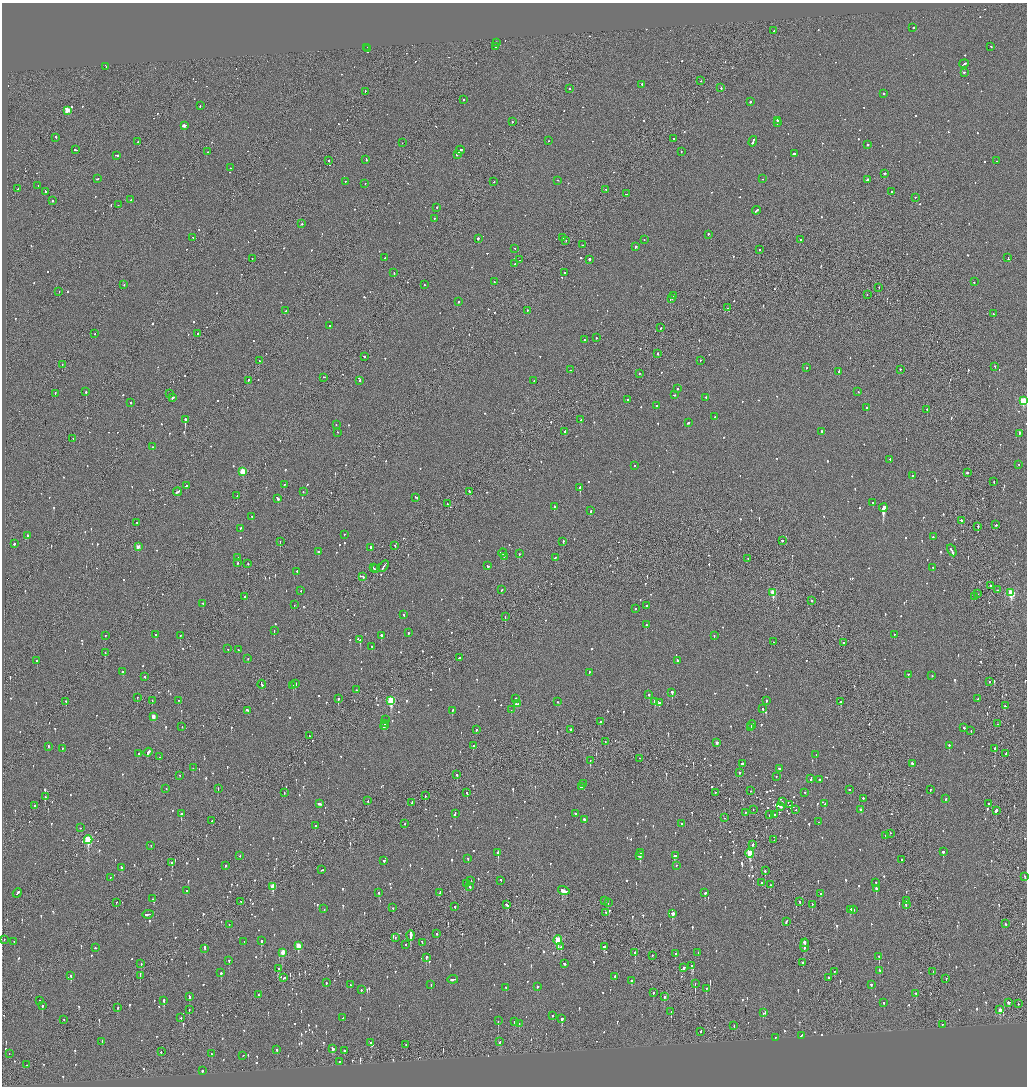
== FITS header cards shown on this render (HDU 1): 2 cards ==
NAXIS1  =                 2050
NAXIS2  =                 2168

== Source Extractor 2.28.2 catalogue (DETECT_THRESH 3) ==
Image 2050 x 2168 px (HDU 1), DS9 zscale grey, zoomed out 1/2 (1 PNG px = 2 x 2 image px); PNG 1029 x 1088 px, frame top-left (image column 2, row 2168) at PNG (2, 3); each listed source drawn as its Kron ellipse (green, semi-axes under 4 px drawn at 4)
Background -0.0849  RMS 0.095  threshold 0.286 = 3 sigma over >= 5 px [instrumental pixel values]
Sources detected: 1422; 93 cannot appear on this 1/2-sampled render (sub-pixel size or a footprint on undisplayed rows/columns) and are neither listed nor drawn; of the other 1329, the 500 brightest by FLUX_AUTO listed and drawn (829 fainter detections omitted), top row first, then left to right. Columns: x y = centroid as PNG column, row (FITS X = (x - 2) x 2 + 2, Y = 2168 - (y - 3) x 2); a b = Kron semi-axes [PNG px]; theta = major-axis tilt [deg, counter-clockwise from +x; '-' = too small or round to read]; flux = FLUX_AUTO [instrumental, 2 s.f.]
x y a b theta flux
913 28 2 2 - 310
774 31 2 2 - 56
496 43 2 1 - 59
495 47 3 1 - 73
991 47 2 2 - 56
367 48 2 2 - 210
368 49 2 2 - 330
964 64 5 2 - 200
106 67 3 2 - 190
964 73 2 2 - 180
701 81 2 2 - 52
642 85 2 2 - 110
721 88 2 2 - 140
569 89 2 2 - 66
365 92 2 1 - 60
883 94 2 2 - 81
463 100 2 2 - 58
750 102 2 2 - 130
200 106 2 2 - 110
67 111 3 3 - 420
777 121 3 2 - 120
512 122 2 2 - 55
777 123 2 2 - 120
184 126 3 2 - 3100
56 138 3 2 - 140
674 139 2 2 - 66
548 141 2 2 - 69
138 142 2 2 - 160
753 142 5 2 - 320
402 143 2 1 - 56
867 145 2 2 - 170
75 150 3 2 - 140
460 151 4 2 - 360
207 152 2 2 - 56
681 152 2 2 - 61
794 154 2 2 - 600
457 155 3 2 - 230
116 156 3 2 - 110
366 160 3 2 - 130
329 161 2 1 - 53
997 161 2 2 - 58
230 168 2 1 - 57
884 174 2 2 - 140
97 179 2 2 - 72
762 179 2 2 - 55
868 180 4 2 - 260
558 181 2 1 - 59
346 182 2 2 - 67
494 182 2 1 - 140
365 184 2 2 - 54
38 186 3 1 - 62
17 189 2 2 - 69
606 190 2 1 - 77
45 192 3 2 - 69
891 192 2 2 - 90
626 194 2 2 - 59
915 198 2 1 - 53
131 200 2 2 - 75
53 201 2 2 - 180
118 205 2 2 - 90
437 208 2 2 - 320
756 211 4 2 - 140
434 219 2 1 - 89
302 224 2 2 - 100
708 235 2 2 - 160
193 238 3 2 - 120
563 238 2 1 - 120
478 239 2 2 - 370
644 240 2 1 - 69
800 240 2 2 - 52
566 241 2 2 - 80
583 245 2 2 - 83
636 247 2 2 - 98
515 249 2 2 - 56
759 250 2 2 - 94
385 258 2 2 - 140
1008 258 4 2 - 300
252 259 2 1 - 74
519 260 2 1 - 79
589 260 2 2 - 230
515 264 2 2 - 310
394 273 3 2 - 90
564 273 2 2 - 77
494 282 3 2 - 74
974 282 2 2 - 81
124 285 2 2 - 58
424 285 2 2 - 53
879 288 2 2 - 67
59 292 2 1 - 81
867 295 2 1 - 120
674 296 2 2 - 270
671 299 3 2 - 290
458 302 2 2 - 110
728 308 2 1 - 59
286 311 4 2 - 150
527 311 2 2 - 57
993 314 2 2 - 140
329 326 2 2 - 260
661 328 2 1 - 130
95 334 2 2 - 77
198 334 2 2 - 140
596 338 2 2 - 110
585 340 2 2 - 150
657 354 2 2 - 110
364 357 2 2 - 65
259 361 2 2 - 80
700 361 2 1 - 200
62 365 2 1 - 95
995 367 2 2 - 55
806 368 2 2 - 96
570 370 2 1 - 64
900 370 2 2 - 99
839 372 4 2 - 380
640 374 2 2 - 150
324 378 2 2 - 73
248 381 2 2 - 170
360 381 2 2 - 55
534 381 2 2 - 81
677 389 2 2 - 87
86 392 2 2 - 400
858 392 2 2 - 56
55 394 3 2 - 60
170 394 2 2 - 61
674 395 2 2 - 59
173 398 3 2 - 250
706 398 2 2 - 69
628 400 2 2 - 96
1023 401 3 3 - 1100
131 403 2 2 - 97
656 406 2 2 - 56
867 408 2 2 - 150
927 410 2 2 - 130
715 417 2 2 - 64
185 420 2 2 - 1900
581 420 2 2 - 63
688 423 2 2 - 140
336 425 2 1 - 69
565 432 3 2 - 96
822 432 2 2 - 100
338 433 2 2 - 55
1019 434 3 2 - 140
73 439 2 1 - 61
153 447 2 2 - 120
890 459 2 2 - 64
1019 465 2 2 - 53
634 466 2 2 - 130
243 472 3 3 - 570
967 473 2 2 - 79
912 476 2 2 - 95
994 482 3 2 - 64
284 485 2 2 - 63
186 486 2 2 - 110
580 488 3 2 - 900
177 492 4 2 - 120
303 492 2 2 - 55
470 492 2 2 - 140
237 496 2 1 - 76
416 498 3 2 - 61
278 499 3 2 - 220
873 503 2 2 - 79
448 504 2 1 - 66
554 507 2 2 - 380
883 508 4 2 - 2800
591 511 3 2 - 97
252 517 2 2 - 55
961 521 2 2 - 260
137 523 2 2 - 57
996 525 2 2 - 71
978 527 3 2 - 220
240 529 3 2 - 75
344 535 2 2 - 55
28 536 2 2 - 210
933 537 2 2 - 59
782 541 2 2 - 57
280 542 2 1 - 62
563 542 3 2 - 92
14 544 2 2 - 79
395 546 2 1 - 330
138 547 3 2 - 200
371 548 3 2 - 150
952 551 6 2 -60 290
318 552 2 2 - 170
502 553 4 2 - 280
519 554 2 2 - 130
504 557 2 2 - 52
237 558 3 2 - 180
555 558 3 2 - 79
748 559 2 2 - 53
238 563 2 2 - 52
248 564 2 2 - 69
488 566 3 2 - 120
384 567 6 1 58 200
373 568 3 1 - 91
933 568 2 2 - 53
375 569 2 2 - 69
297 572 2 2 - 55
363 577 3 2 - 100
990 586 2 2 - 59
502 590 3 2 - 72
997 590 2 2 - 91
301 591 2 1 - 61
773 593 3 3 - 530
1011 593 4 3 - 1200
977 594 2 2 - 58
245 597 2 2 - 70
975 597 2 2 - 250
812 601 2 1 - 88
203 604 2 2 - 69
294 605 2 2 - 56
647 606 2 2 - 110
635 609 2 2 - 81
404 615 2 2 - 58
505 617 2 1 - 62
646 625 2 2 - 93
274 631 2 1 - 64
408 633 2 2 - 130
156 635 2 2 - 180
894 635 2 2 - 58
105 636 2 2 - 67
180 636 2 2 - 180
381 636 2 2 - 170
714 636 2 2 - 53
360 640 2 2 - 300
774 642 2 1 - 130
844 643 2 2 - 220
372 647 2 2 - 69
228 649 2 2 - 76
238 650 2 2 - 59
105 653 2 1 - 98
459 658 3 2 - 89
248 659 2 2 - 120
37 661 2 2 - 87
677 661 3 2 - 110
123 672 2 2 - 130
589 673 2 2 - 79
908 675 2 1 - 270
932 676 2 2 - 63
144 677 2 2 - 52
989 682 2 1 - 66
295 684 3 2 - 130
262 685 4 2 - 150
293 686 2 2 - 81
357 690 2 2 - 72
672 693 3 2 - 360
649 695 2 2 - 70
137 698 2 1 - 71
338 699 2 2 - 260
516 699 2 2 - 72
978 699 2 2 - 59
152 701 2 2 - 59
178 701 2 2 - 120
391 701 4 3 - 1700
766 701 2 2 - 96
66 702 2 1 - 200
558 702 2 2 - 97
655 702 3 2 - 110
841 702 3 2 - 110
659 703 3 2 - 300
517 704 3 2 - 250
1005 706 2 2 - 76
763 709 2 2 - 80
511 710 2 1 - 120
247 711 4 2 - 96
452 711 3 2 - 120
153 717 3 2 - 190
386 720 2 1 - 130
600 722 2 2 - 75
385 724 2 1 - 78
998 724 2 1 - 61
751 725 5 2 - 160
384 726 4 2 - 190
182 727 2 1 - 56
751 728 2 2 - 78
964 728 2 2 - 85
476 730 3 2 - 73
571 730 2 2 - 250
971 731 2 2 - 67
309 736 2 2 - 55
605 742 2 1 - 58
717 743 3 2 - 81
473 746 2 2 - 91
949 746 2 2 - 140
49 747 2 2 - 60
62 749 2 2 - 61
995 749 3 2 - 150
148 753 4 2 - 160
139 754 2 2 - 61
1006 754 2 1 - 76
816 755 2 2 - 52
160 757 2 2 - 80
640 759 2 1 - 65
590 761 2 2 - 55
742 764 2 2 - 370
912 764 3 2 - 130
193 768 2 2 - 74
779 769 2 2 - 110
739 773 2 2 - 74
457 775 3 2 - 130
179 776 2 2 - 52
776 777 2 2 - 55
811 779 3 2 - 160
819 780 2 1 - 100
583 784 2 2 - 420
581 787 2 2 - 260
166 789 2 2 - 150
218 789 2 2 - 60
850 790 2 1 - 72
930 790 3 2 - 74
751 791 2 2 - 64
284 793 2 2 - 59
467 793 3 2 - 62
716 793 2 1 - 190
805 793 2 2 - 58
425 796 2 1 - 78
45 797 3 2 - 60
863 799 2 2 - 220
946 799 3 2 - 66
368 801 3 2 - 86
782 802 4 2 - 110
412 803 3 2 - 130
320 804 4 2 - 210
825 804 2 2 - 65
988 804 2 1 - 79
789 805 2 1 - 52
34 806 2 2 - 170
780 807 4 2 - 180
753 810 2 1 - 55
796 810 2 2 - 55
861 810 3 2 - 73
996 811 3 2 - 1600
745 813 2 1 - 180
181 814 3 2 - 340
455 814 4 2 - 140
576 814 2 1 - 100
770 815 2 1 - 81
775 815 2 1 - 350
725 818 2 1 - 55
584 820 3 2 - 93
211 821 2 2 - 96
819 822 2 1 - 77
405 824 2 2 - 73
682 824 2 2 - 67
315 826 3 2 - 60
80 828 2 2 - 55
890 834 2 1 - 58
885 836 2 1 - 170
88 840 4 3 - 1200
774 840 2 1 - 61
753 845 3 2 - 110
151 846 2 2 - 57
943 852 3 2 - 160
498 853 3 2 - 480
641 853 2 2 - 120
750 854 4 3 - 730
240 856 2 2 - 81
640 856 3 3 - 330
675 856 4 2 - 260
468 859 2 2 - 200
901 860 2 2 - 69
384 861 2 2 - 120
172 863 4 2 - 680
225 866 2 2 - 120
677 866 2 2 - 57
121 868 3 2 - 250
322 870 2 1 - 71
765 871 3 2 - 140
1025 877 2 2 - 62
110 878 2 2 - 55
471 881 2 1 - 58
501 881 2 2 - 69
762 883 2 2 - 82
876 883 2 2 - 98
466 884 3 2 - 240
770 885 2 1 - 150
273 887 4 2 - 330
470 887 2 2 - 66
876 889 3 2 - 260
187 891 2 2 - 86
564 891 6 2 -15 970
17 893 5 2 - 390
379 893 3 2 - 190
440 893 3 1 - 84
705 893 2 2 - 200
820 894 3 2 - 94
153 899 2 2 - 59
604 901 2 2 - 54
906 901 2 2 - 72
241 902 2 1 - 140
800 902 2 2 - 270
116 903 2 2 - 410
608 903 2 1 - 65
507 905 4 2 - 130
812 905 2 1 - 70
906 905 3 2 - 73
455 907 2 2 - 95
393 908 2 2 - 73
324 909 2 2 - 65
850 910 3 2 - 170
854 910 2 2 - 73
606 913 2 1 - 140
672 914 3 2 - 920
148 915 5 2 - 240
786 922 3 2 - 100
1006 924 3 2 - 74
229 925 2 2 - 80
437 934 3 2 - 57
411 936 5 1 - 3700
395 938 2 1 - 64
4 940 2 2 - 53
558 940 4 3 - 1100
261 941 3 2 - 360
14 942 2 2 - 52
244 942 2 2 - 59
422 943 3 2 - 54
804 943 2 2 - 240
405 945 2 1 - 97
298 946 4 3 - 380
805 946 7 2 80 310
561 947 2 2 - 100
604 947 3 2 - 120
95 948 2 2 - 84
204 949 2 2 - 55
283 953 4 2 - 290
635 953 3 2 - 240
698 953 2 2 - 80
675 954 2 2 - 98
652 956 2 2 - 100
879 957 3 2 - 200
426 958 3 2 - 190
229 961 2 2 - 130
803 963 2 2 - 110
141 964 2 2 - 110
564 964 3 2 - 110
692 966 3 3 - 310
684 968 2 2 - 130
279 969 3 2 - 73
879 971 3 2 - 81
835 972 2 1 - 190
933 972 3 2 - 54
221 973 3 2 - 230
71 976 3 2 - 130
140 976 3 1 - 77
615 977 2 2 - 120
284 978 3 2 - 60
829 978 2 2 - 57
946 979 2 2 - 82
453 980 5 2 - 190
632 981 3 2 - 63
326 983 2 1 - 95
695 984 4 1 - 200
351 985 2 2 - 87
431 985 2 2 - 91
871 985 3 2 - 82
537 987 2 2 - 160
506 988 2 2 - 67
706 989 2 2 - 150
361 990 2 2 - 66
653 993 3 2 - 130
916 994 3 2 - 64
258 995 3 1 - 62
189 997 3 2 - 87
664 997 3 2 - 210
40 1001 2 2 - 66
164 1001 3 2 - 320
884 1003 2 2 - 62
1009 1003 2 2 - 360
1018 1004 2 1 - 70
42 1006 3 2 - 170
118 1008 2 2 - 53
189 1010 2 1 - 150
1000 1010 3 2 - 170
671 1012 2 1 - 81
763 1013 3 2 - 54
552 1016 2 2 - 74
181 1018 2 1 - 250
342 1018 3 2 - 64
562 1019 3 2 - 320
64 1020 2 2 - 93
498 1021 3 2 - 67
515 1022 3 2 - 96
519 1024 3 1 - 59
942 1025 2 1 - 230
734 1026 2 2 - 65
701 1032 3 1 - 79
802 1036 3 2 - 84
775 1038 2 2 - 65
102 1042 2 2 - 77
500 1042 3 2 - 100
371 1043 2 2 - 130
406 1045 2 1 - 220
332 1049 4 2 - 110
277 1050 2 2 - 59
344 1051 3 2 - 75
161 1052 2 2 - 120
9 1054 2 1 - 54
211 1054 2 2 - 85
243 1056 2 1 - 61
340 1062 2 1 - 67
27 1065 2 2 - 58
202 1071 2 2 - 61
At the frame edge (FLAGS 8, measured only in part): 2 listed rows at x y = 1023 401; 1025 877
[829 fainter detections neither listed nor drawn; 93 sub-pixel or undisplayed-footprint detections neither listed nor drawn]